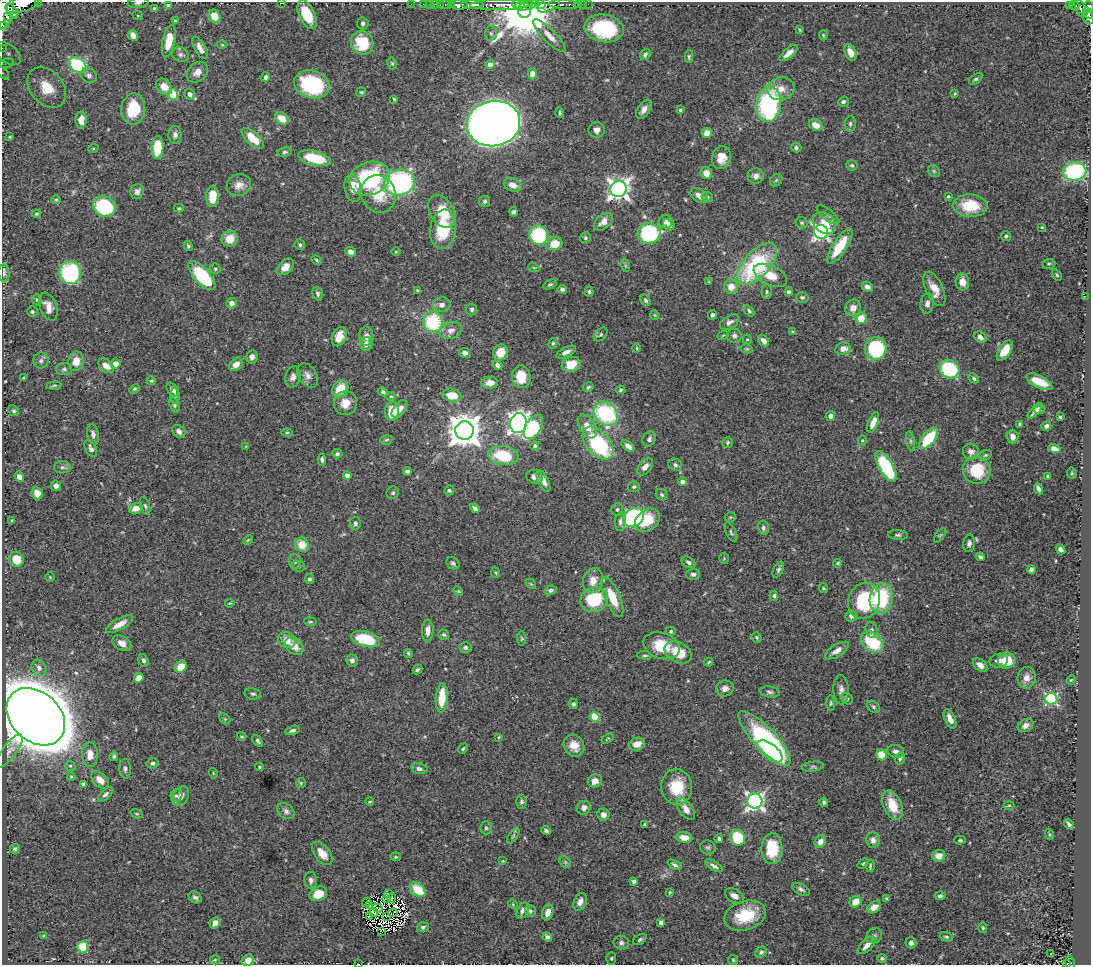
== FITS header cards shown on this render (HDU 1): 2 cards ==
NAXIS1  =                 1089
NAXIS2  =                  963

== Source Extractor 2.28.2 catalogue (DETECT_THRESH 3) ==
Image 1089 x 963 px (HDU 1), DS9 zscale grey, 1 PNG px = 1 image px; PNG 1093 x 967 px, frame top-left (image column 1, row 963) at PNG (2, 2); each listed source drawn as its Kron ellipse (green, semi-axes under 4 px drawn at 4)
Background 0.768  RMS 0.017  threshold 0.0517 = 3 sigma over >= 5 px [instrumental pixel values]
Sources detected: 520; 9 with non-positive FLUX_AUTO (blend fragments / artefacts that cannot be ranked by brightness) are neither listed nor drawn; of the other 511, the 500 brightest by FLUX_AUTO listed and drawn (11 fainter detections omitted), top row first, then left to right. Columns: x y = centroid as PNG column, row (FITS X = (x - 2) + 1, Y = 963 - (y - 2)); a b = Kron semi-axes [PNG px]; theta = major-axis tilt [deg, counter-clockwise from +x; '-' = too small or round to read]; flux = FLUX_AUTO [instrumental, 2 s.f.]
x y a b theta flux
38 2 2 2 - 19
138 3 10 5 7 3.6
281 3 3 2 - 9
22 4 17 8 16 1500
411 4 2 2 - 9.4
423 4 2 2 - 8.5
429 4 2 2 - 8.6
435 4 2 2 - 14
440 4 3 2 - 23
445 4 6 3 0 38
519 4 6 3 1 750
540 4 5 3 - 270
564 4 16 3 -2 320
583 4 2 2 - 6.5
588 4 2 2 - 7.2
168 5 4 3 - 1.6
451 5 4 3 - 25
459 5 8 4 -4 900
472 5 11 3 0 790
501 5 31 5 2 940
526 5 13 5 13 9400
549 5 12 6 24 770
579 5 4 3 - 35
1074 5 5 3 - 130
1069 6 3 3 - 61
1089 7 6 4 -73 240
154 8 4 4 - 2.9
1080 8 10 5 -70 220
5 9 20 8 84 2800
524 10 7 6 - 11000
12 12 8 4 -60 510
1088 13 6 3 -51 71
307 15 15 8 -65 34
138 16 5 3 - 0.98
214 16 7 5 -59 16
7 17 4 2 - 160
1088 17 7 5 -57 180
175 21 4 3 - 1.1
363 23 6 6 - 2.6
2 25 4 2 - 390
604 28 20 13 -10 98
800 30 4 3 - 1.1
491 33 7 6 - 3.2
133 35 5 4 - 6.6
823 35 5 4 - 1.3
549 36 22 6 -45 10
169 41 16 6 78 25
362 43 12 11 - 46
222 45 5 3 - 1
2 48 2 2 - 6.3
200 48 12 5 -61 8.7
851 52 9 5 -67 11
8 53 15 9 -38 12
789 53 11 5 40 7.2
180 55 8 7 - 4.2
645 55 6 5 - 2.8
689 57 6 4 89 2
6 63 8 4 20 3.4
392 63 6 4 -75 1.7
490 64 5 4 - 4
77 65 10 6 -36 120
197 72 12 9 43 9
3 73 7 4 -46 2.5
532 74 5 4 - 6.1
89 75 9 7 -32 4
265 77 5 3 - 2.8
976 79 8 4 35 2.4
312 84 18 13 -18 120
47 87 23 16 -48 36
164 87 9 6 -45 13
781 89 14 11 12 12
361 92 5 5 - 1.6
955 93 3 3 - 1.1
190 94 5 5 - 4.9
173 95 5 5 - 44
394 99 3 3 - 1.2
843 102 5 5 - 3.3
769 104 18 12 82 170
133 109 15 11 83 41
644 109 11 6 57 7.1
680 110 4 4 - 1.6
560 113 5 3 - 1.7
282 118 7 5 -36 18
81 120 8 5 87 9.5
493 123 27 22 10 2400
850 124 8 5 81 2.6
816 125 7 5 -30 9.6
597 130 8 7 - 6.2
707 133 5 5 - 11
175 135 9 6 87 4.8
10 137 3 2 - 0.95
253 138 14 6 -42 22
158 147 11 6 86 38
796 148 5 4 - 2.7
93 149 5 3 - 0.98
285 152 7 4 8 2.6
314 158 17 7 -14 43
721 158 11 9 75 16
852 165 5 5 - 2.1
934 171 7 5 -46 2.1
1075 171 12 9 9 130
706 173 6 5 - 10
756 176 8 7 - 5.6
370 178 21 16 20 120
776 180 7 5 45 2.3
400 182 15 13 16 200
239 185 12 11 - 11
513 185 9 6 -22 9
353 188 14 8 -81 15
619 189 8 8 - 730
137 192 7 6 - 5.6
378 194 19 17 -64 30
213 196 10 6 87 21
699 196 10 6 -33 7.4
948 196 3 3 - 1.3
707 197 6 4 -23 1.8
56 200 5 4 - 1.5
485 201 5 5 - 2.5
104 206 12 10 -32 110
970 206 17 11 -5 38
179 208 5 4 - 1.4
442 211 17 12 -61 32
514 212 4 4 - 3.2
36 214 4 3 - 1.5
828 215 14 5 -39 4.5
603 222 11 7 42 8.7
665 222 7 6 - 4.7
802 223 6 5 - 2.1
825 223 12 10 -37 22
669 225 6 5 - 6.8
1042 227 4 3 - 0.98
443 229 20 13 82 53
821 232 7 6 - 340
649 233 11 10 - 110
539 235 10 9 - 73
1006 236 5 4 - 2.5
585 238 5 5 - 1.8
230 239 8 7 - 18
554 244 8 6 17 23
300 245 5 5 - 2
188 246 5 4 - 1.8
840 246 20 7 57 38
350 252 5 4 - 5.8
396 252 4 3 - 0.96
316 260 5 3 - 1.4
757 264 25 13 47 140
1049 264 6 5 - 1.9
625 265 7 4 -72 1.9
285 267 10 6 45 9.8
534 268 6 3 -19 1.1
215 269 5 5 - 2
4 273 9 5 -85 3.7
70 273 11 11 - 130
770 275 18 9 -25 20
1057 275 6 4 -60 1.7
202 276 18 7 -48 92
709 282 3 3 - 0.99
962 282 8 7 - 10
550 284 7 4 24 2.3
731 287 7 7 - 14
867 287 6 5 - 5.2
562 289 5 4 - 3.1
934 289 18 8 -65 15
418 291 3 3 - 1.6
589 292 5 3 - 2.1
767 292 7 5 90 2.3
789 292 4 4 - 2.9
318 294 7 5 -73 2.5
1085 296 2 2 - 27
802 297 6 5 - 2.6
37 300 5 5 - 2
646 300 6 4 -58 2.2
232 303 5 5 - 5
927 304 10 7 82 5.5
442 305 9 7 9 5.9
48 307 14 8 -70 11
853 308 8 7 - 9.9
472 309 6 5 - 2.7
749 311 6 4 -53 2.3
32 312 5 5 - 2.6
655 315 4 4 - 1.2
712 315 5 4 - 3.1
861 318 6 6 - 19
433 322 10 10 - 74
729 322 10 6 33 5
451 331 12 8 19 8
793 332 4 3 - 1.3
601 334 8 5 45 2.4
723 335 5 3 - 1.1
366 336 9 7 -86 7.6
734 336 7 7 - 4.7
339 337 10 7 66 17
980 337 7 5 -38 5.2
747 340 5 4 - 1.8
763 341 7 4 -49 6.5
553 343 5 4 - 1.8
366 344 7 6 - 7.3
637 348 5 3 - 1.1
747 349 6 4 -12 1.5
843 349 8 6 13 8.2
876 349 11 10 - 92
1005 351 11 6 57 17
500 352 8 7 - 20
566 352 11 5 25 6
465 353 5 5 - 4.7
252 357 6 5 - 5
41 361 8 7 - 3.9
76 361 10 7 78 15
116 364 5 5 - 7.1
236 364 8 6 43 9.2
571 364 9 7 19 23
497 365 5 4 - 4.2
106 366 9 6 -38 10
64 369 8 6 -1 3
949 369 10 9 - 87
308 375 13 9 -57 7.3
293 377 11 7 77 5.5
521 377 11 9 -86 26
23 378 4 3 - 0.96
974 378 6 4 -45 2.1
151 381 4 3 - 1.5
1039 382 14 6 -27 26
490 383 8 6 6 11
54 386 7 2 7 1.5
588 387 5 4 - 2
135 389 6 4 27 1.6
340 389 9 7 56 27
173 390 8 5 -52 5.3
621 390 5 4 - 1.9
383 392 5 4 - 2.5
452 395 9 6 -12 22
175 396 8 4 -89 2.5
391 396 5 4 - 1.4
345 403 12 11 - 15
174 405 8 5 -67 2.3
399 409 10 6 52 7.3
1039 409 6 4 -7 3.9
14 411 6 5 - 2
392 411 10 7 85 28
1035 411 10 4 47 4.6
606 414 13 11 -45 110
830 416 5 4 - 4.2
1060 417 3 3 - 1.5
873 422 11 5 68 11
518 423 10 8 78 550
1020 424 4 3 - 3.7
587 426 13 7 -58 13
1046 426 5 4 - 3.7
533 427 13 8 58 86
179 431 7 5 -47 4.1
464 431 9 9 - 2300
287 432 5 3 - 1.3
93 434 10 5 -78 4.6
1013 437 7 6 - 7.1
929 438 13 6 50 54
649 439 8 6 60 3.9
386 440 6 4 16 1.8
862 440 5 4 - 1.4
910 441 9 4 -79 2.6
598 443 19 11 -49 130
727 443 6 5 - 2.3
246 446 3 3 - 1
535 446 4 4 - 2.6
628 446 7 4 -38 6.5
1054 448 6 4 -20 6.2
91 449 9 5 -64 4.6
971 451 8 8 - 6.1
337 454 5 4 - 2.5
985 455 6 4 20 1.7
503 456 15 9 -9 57
322 460 6 4 -88 3
675 465 7 6 - 3.4
886 466 17 7 -60 95
62 467 8 6 1 3.3
645 467 10 6 50 6.4
977 470 14 13 - 44
407 471 4 3 - 2.6
1072 473 5 5 - 1.5
347 476 4 4 - 8.4
1048 476 3 3 - 2.2
19 477 5 4 - 5.7
535 477 8 6 -27 5.6
543 481 12 5 -64 7.6
682 482 4 4 - 4.6
56 486 5 5 - 4.4
634 487 6 5 - 2.1
1038 489 6 3 -67 3.6
449 490 5 5 - 2.5
37 493 6 5 - 11
393 493 6 6 - 2.1
662 495 6 5 - 2
145 506 9 4 -71 2.4
136 508 7 5 18 11
475 508 5 3 - 3.6
617 509 6 5 - 2.4
633 517 11 9 33 190
730 517 6 5 - 1.5
12 520 3 3 - 1.2
647 520 14 10 39 34
620 522 9 5 86 4.3
355 523 6 5 - 3.5
763 528 7 5 -79 3
731 532 10 5 -65 2.6
898 535 10 5 -4 2.8
940 535 8 4 53 1.8
248 540 5 3 - 1.2
969 543 9 5 80 4.2
302 545 7 6 - 20
1061 549 5 4 - 4.6
980 557 4 4 - 2.8
724 558 5 4 - 1.4
17 559 8 7 - 22
295 562 8 6 -87 2.6
688 562 7 5 -33 3.4
453 563 7 5 -39 3.2
837 563 4 3 - 1.3
299 566 6 5 - 2.1
778 570 8 4 64 2.9
1031 570 4 4 - 4.1
496 573 5 3 - 1.1
693 574 7 5 2 3.3
50 577 4 4 - 1.3
309 579 5 4 - 2.4
593 581 12 10 70 13
531 584 6 4 -44 1.4
823 588 5 4 - 1.4
551 590 6 4 18 3.1
458 591 5 4 - 1.6
774 596 5 4 - 2.5
612 597 21 7 -66 29
881 598 15 11 82 81
594 599 14 12 24 57
864 601 18 15 68 84
230 603 5 3 - 0.92
851 616 5 5 - 4.3
310 622 6 3 -8 1.3
119 624 15 5 29 13
428 630 11 6 87 8.2
871 630 8 6 -75 3.5
671 631 5 4 - 2
444 635 5 5 - 2
757 637 5 5 - 1.8
366 639 15 7 -15 50
522 639 7 4 -84 1.6
287 640 9 7 -31 13
872 642 13 9 -43 68
122 643 10 7 -29 8.4
294 646 10 7 -41 12
662 646 18 13 -16 31
465 647 6 5 - 3.2
837 651 13 6 32 7
678 652 14 10 -29 27
408 653 4 3 - 1.6
645 655 7 4 -3 2.1
143 660 6 5 - 2.8
352 660 6 6 - 4.8
999 661 9 7 11 6.8
1007 661 9 8 - 25
709 662 4 3 - 1.3
980 665 8 5 -39 8.7
181 667 6 5 - 18
39 668 9 7 -57 4.9
417 670 5 4 - 2
139 678 5 4 - 11
1027 678 11 9 83 8.1
1071 680 5 4 - 1.3
725 688 9 8 - 7.1
841 690 15 7 -88 6.6
770 692 10 5 -9 3.4
253 694 8 5 -8 2.9
442 698 15 6 86 28
847 699 6 5 - 2
1051 699 6 6 - 170
831 703 8 4 -87 1.8
573 704 5 4 - 2.6
873 707 7 5 -41 2.3
36 717 33 24 -43 8500
595 717 5 4 - 36
225 719 6 4 -45 1.9
950 719 10 5 -65 8.4
1025 725 8 6 32 6.6
292 730 7 4 16 3
242 736 5 4 - 1.5
499 737 4 3 - 1.1
765 738 36 11 -47 230
608 739 6 3 32 1.4
258 741 7 4 -54 2.3
637 744 8 6 19 10
574 746 11 9 -54 13
463 749 5 4 - 1.7
9 751 20 7 53 6.2
770 751 15 7 -39 39
896 751 8 6 -15 4.3
90 755 12 8 -88 12
882 755 6 5 - 21
114 756 4 4 - 2.3
900 759 5 5 - 2
152 763 6 5 - 3
70 766 5 4 - 1.9
259 767 4 3 - 1.3
813 767 11 5 8 3.2
125 769 10 6 -88 3.6
419 769 8 5 -12 4.1
213 773 5 3 - 1
71 777 4 4 - 1.3
100 780 10 6 -44 12
595 781 7 6 - 8.9
301 783 5 5 - 1.5
83 784 4 4 - 2.8
677 787 18 15 -86 41
105 794 9 4 43 3.3
176 796 6 5 - 2.4
181 796 10 7 61 7.4
370 801 4 3 - 1.3
755 801 7 7 - 440
521 802 7 5 89 2.8
824 802 4 4 - 2.3
892 805 15 9 -67 26
1009 805 5 3 - 1.2
584 808 7 6 - 5.4
686 809 12 7 -54 9.8
286 811 9 7 -41 4.8
137 814 6 4 -17 1.6
603 814 6 6 - 7.1
644 824 4 3 - 1.4
1069 824 5 3 - 2.6
486 828 6 5 - 2.2
546 831 5 3 - 2.8
1049 834 5 3 - 1.2
513 836 9 4 55 2
684 837 8 5 -6 13
737 838 8 7 - 59
719 839 4 4 - 2.1
873 840 8 7 - 6.2
960 840 6 3 0 1.7
820 841 7 5 64 8
708 847 8 7 - 2.9
15 849 5 5 - 2.1
772 849 15 10 -89 41
322 853 13 7 -51 15
939 856 6 5 - 10
395 857 5 4 - 1.5
503 861 4 4 - 0.92
565 862 6 5 - 2.2
863 863 6 4 37 1.6
675 865 8 4 -27 3
714 866 10 4 -30 4.2
870 866 6 4 81 1.7
311 880 8 6 -88 3.9
634 881 4 4 - 2.5
801 889 9 5 -27 3.8
418 890 9 6 -41 32
670 892 4 3 - 1.2
318 894 9 7 26 22
389 894 2 2 - 1.2
734 896 10 6 -30 7
940 896 5 4 - 2.6
195 897 7 5 -35 3.2
387 898 3 3 - 1.4
392 898 5 2 - 1.6
887 898 3 3 - 1.8
367 902 5 2 - 1.6
580 902 9 6 66 7.3
855 902 6 5 - 14
513 904 5 4 - 1.3
370 905 3 3 - 2
874 907 8 5 31 9.6
378 908 5 2 - 0.92
523 910 9 5 54 5.7
530 911 6 5 - 2.2
548 912 8 5 70 8.4
373 913 4 3 - 1
393 913 4 2 - 1.8
369 916 4 3 - 1
386 916 3 2 - 0.91
745 916 21 14 16 45
661 922 4 4 - 5.1
215 923 6 5 - 6.9
423 927 6 5 - 2.4
983 928 5 4 - 1.8
382 932 2 2 - 2
43 936 3 3 - 1.1
874 936 8 7 - 3.4
547 937 5 4 - 3.4
946 937 7 4 -15 1.9
640 939 7 4 33 2.3
621 943 8 6 -16 3.9
911 943 5 5 - 4.3
867 945 11 5 44 8.3
83 947 6 5 - 40
761 952 6 5 - 3.1
1050 954 3 2 - 1.2
611 958 6 5 - 1.7
882 958 5 4 - 2.1
215 960 5 4 - 1.3
248 960 6 5 - 8.6
733 960 5 5 - 1.7
1070 963 7 4 -83 74
359 964 2 2 - 17
1067 964 3 3 - 34
At the frame edge (FLAGS 8, measured only in part): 12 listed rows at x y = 38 2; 138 3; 281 3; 22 4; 1089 7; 5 9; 1088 17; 2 25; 2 48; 3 73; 359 964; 1067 964
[11 fainter detections neither listed nor drawn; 9 non-positive-flux detections neither listed nor drawn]